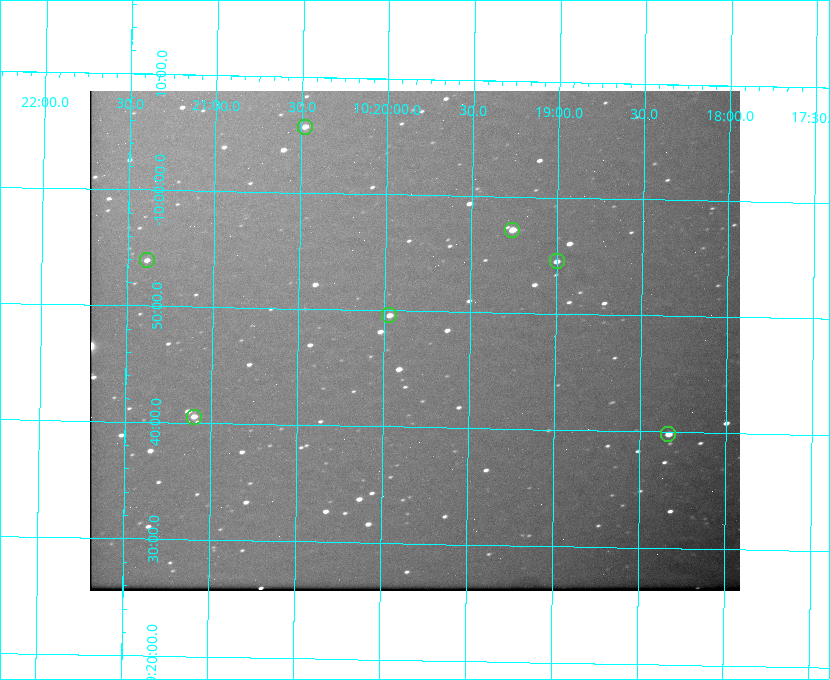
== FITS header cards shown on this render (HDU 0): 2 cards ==
NAXIS1  =                  650 / Width of table row in bytes
NAXIS2  =                  500 / Number of rows in table

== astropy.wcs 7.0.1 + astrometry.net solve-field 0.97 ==
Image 650 x 500 px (HDU 0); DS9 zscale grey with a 90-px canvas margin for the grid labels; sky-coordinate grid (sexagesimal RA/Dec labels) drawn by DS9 from the SOLVED WCS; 7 Tycho-2 reference stars matched to detected sources circled (green)
Header WCS: none
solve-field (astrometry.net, Tycho-2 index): SOLVED blind (the file carries no WCS)
Solved WCS: RA---TAN-SIP/DEC--TAN-SIP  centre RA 10:19:49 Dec -09:47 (154.96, -9.79 deg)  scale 5.17 arcsec/px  FOV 56.0' x 43.0'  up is +179 deg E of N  parity flipped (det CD > 0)
(file carries no celestial WCS; the grid is the blind solution)
Tycho-2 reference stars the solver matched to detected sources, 7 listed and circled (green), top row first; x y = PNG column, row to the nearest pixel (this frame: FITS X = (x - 90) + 1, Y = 500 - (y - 91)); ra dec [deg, ICRS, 3 dp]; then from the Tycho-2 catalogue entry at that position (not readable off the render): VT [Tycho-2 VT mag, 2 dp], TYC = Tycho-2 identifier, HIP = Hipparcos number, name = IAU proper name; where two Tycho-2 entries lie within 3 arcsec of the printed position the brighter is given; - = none
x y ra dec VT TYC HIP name
305 127 155.120 -10.095 10.96 5493-78-1 - -
512 230 154.815 -9.952 9.91 5490-258-1 50532 -
147 260 155.347 -9.899 11.51 5490-199-1 - -
557 261 154.750 -9.908 10.76 5490-212-1 - -
389 315 154.992 -9.826 10.90 5490-153-1 - -
194 417 155.275 -9.676 10.79 5490-27-1 - -
668 434 154.583 -9.663 10.90 5490-13-1 - -